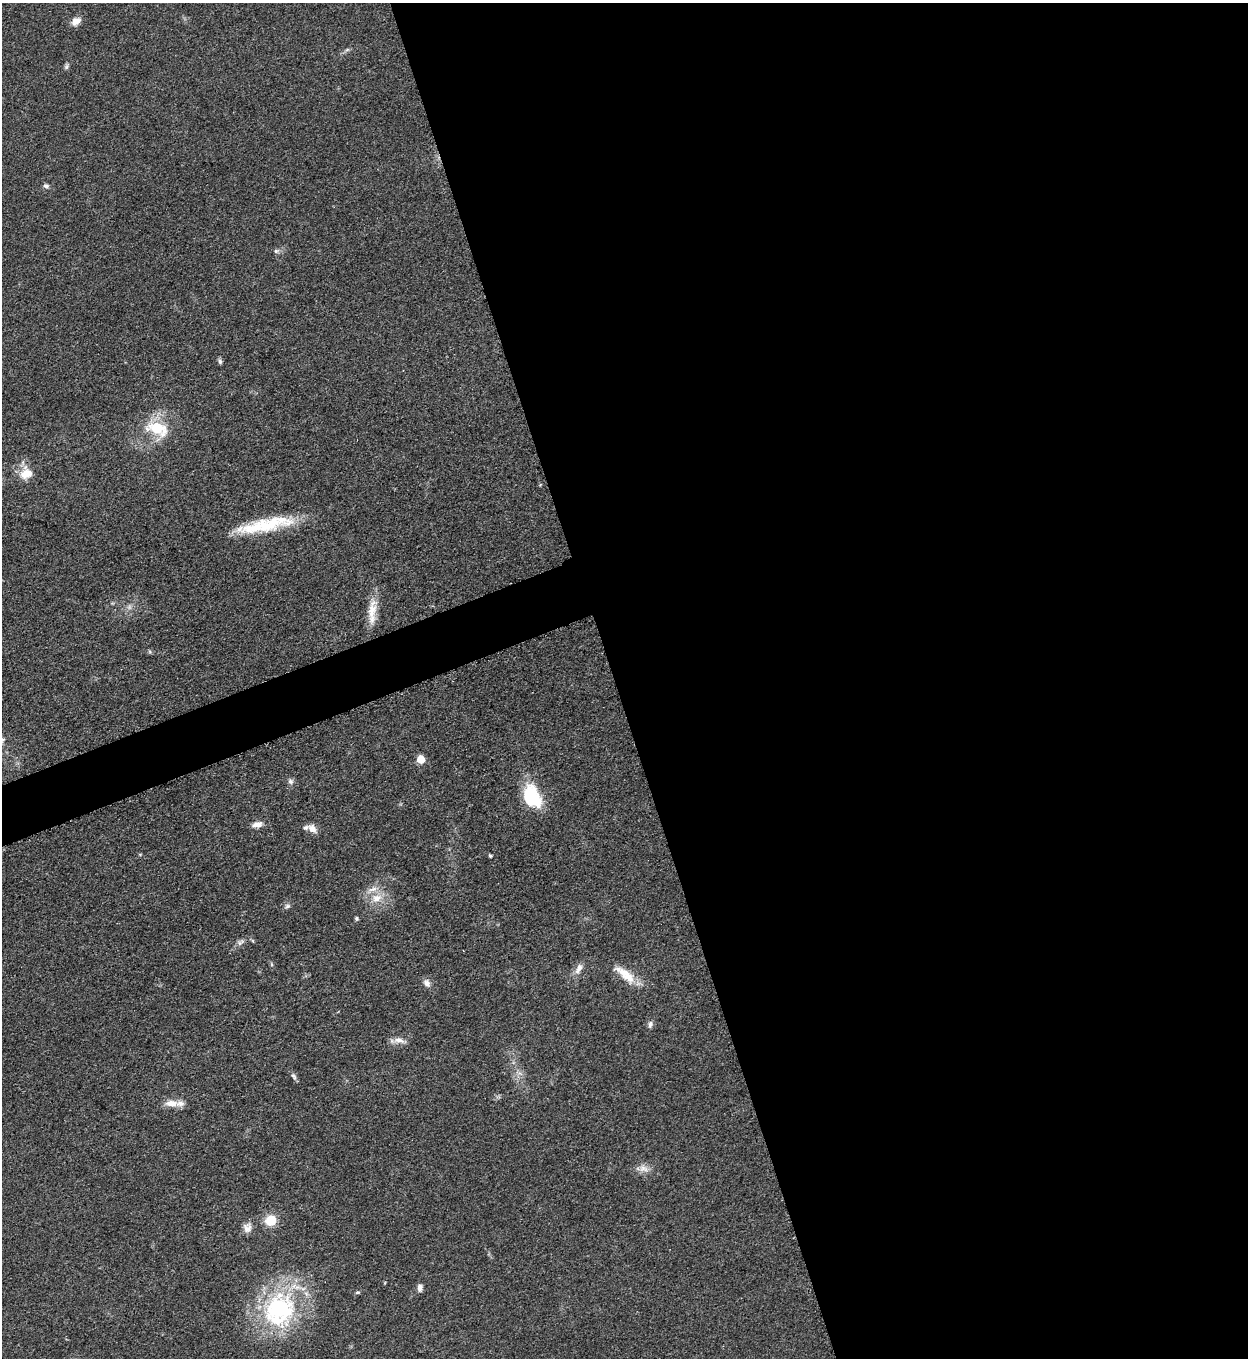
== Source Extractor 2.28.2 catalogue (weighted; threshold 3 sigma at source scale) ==
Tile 8 of 4 x 4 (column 4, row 2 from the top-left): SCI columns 4026-5271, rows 2722-4077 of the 5428 x 5440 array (HDU 1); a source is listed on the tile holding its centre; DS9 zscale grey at full resolution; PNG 1250 x 1360 px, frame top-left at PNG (2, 3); no overlay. Shown black and unused: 53% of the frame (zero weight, under 3 of 5 exposures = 1% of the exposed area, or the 3 px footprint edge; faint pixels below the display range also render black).
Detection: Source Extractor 2.28.2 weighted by HDU 2 'WHT'; one run over the whole footprint, this tile lists its part. Background 0.0613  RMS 0.0059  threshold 0.0265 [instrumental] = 3 sigma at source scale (4.5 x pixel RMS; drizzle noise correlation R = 1.50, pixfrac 1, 0.05/0.05 arcsec/px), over >= 5 px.
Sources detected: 39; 1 inside a brighter object's white glare — not listed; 4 inside a brighter listed object's ellipse — not listed separately; the other 34 listed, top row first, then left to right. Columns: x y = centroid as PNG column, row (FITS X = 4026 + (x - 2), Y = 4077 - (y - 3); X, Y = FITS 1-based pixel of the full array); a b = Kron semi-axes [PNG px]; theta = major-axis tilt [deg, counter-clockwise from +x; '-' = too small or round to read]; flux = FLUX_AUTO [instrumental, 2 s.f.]
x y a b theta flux
76 21 11 8 26 4.8
347 50 7 4 19 1.1
66 67 8 5 71 1.3
46 186 7 5 0 1.6
276 251 6 6 - 1.2
220 361 7 5 -79 1.4
157 428 23 13 -19 22
26 473 16 15 - 9.3
266 525 72 15 11 36
372 612 38 10 85 11
420 759 5 5 - 17
290 781 7 7 - 1.7
528 797 33 16 77 20
257 825 13 7 13 4.1
312 829 12 9 -52 4.1
490 856 3 3 - 1.1
377 898 16 11 19 8.5
287 906 9 6 34 1.5
356 919 5 5 - 0.96
239 943 7 4 -90 1.3
271 964 6 3 -71 0.77
579 968 15 7 59 4.1
625 974 34 11 -37 12
427 983 11 8 -55 2.9
650 1024 9 6 78 1.9
399 1040 16 8 -10 4.2
293 1076 10 5 -47 1.7
171 1103 20 8 -3 6.3
643 1168 15 9 -26 4.4
270 1220 10 10 - 13
247 1228 13 11 -68 4
420 1287 9 6 87 2.6
358 1292 6 4 2 0.84
279 1308 35 32 23 82